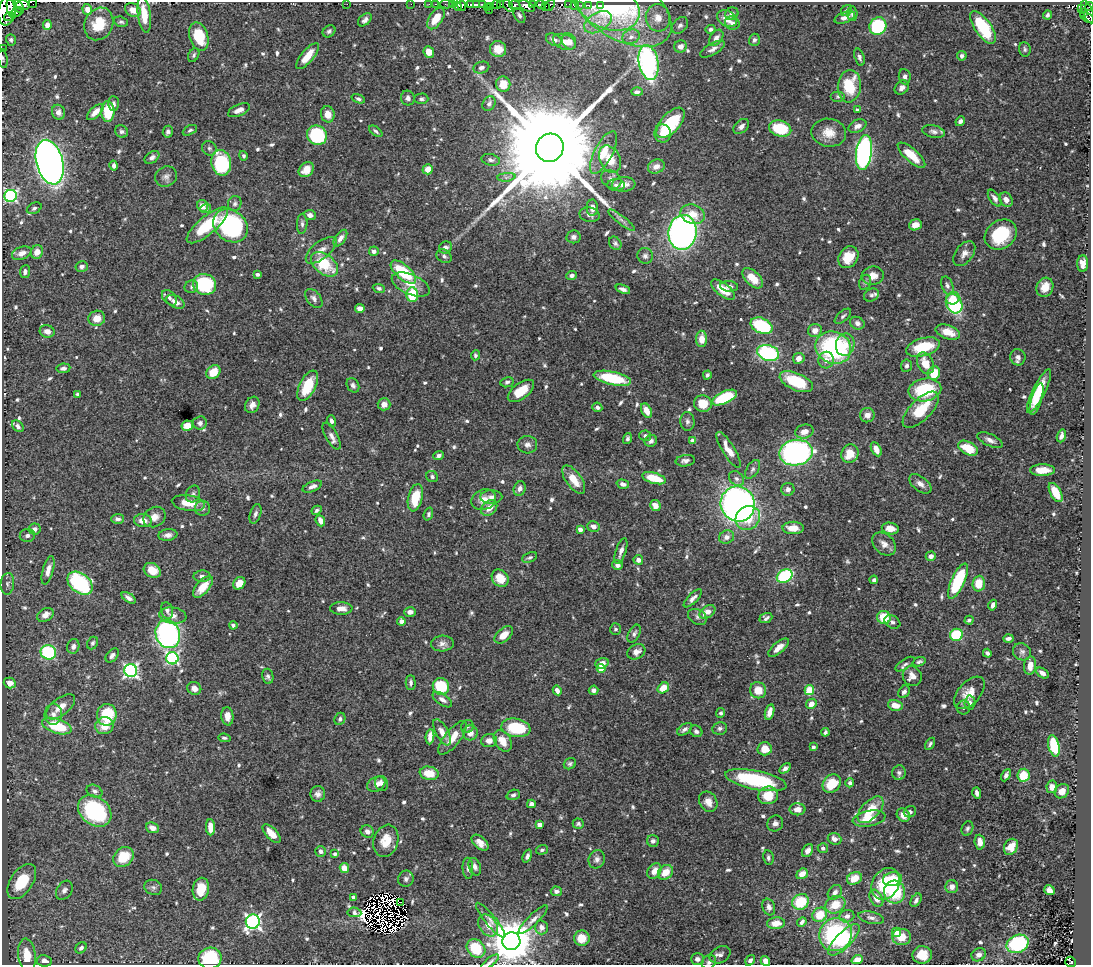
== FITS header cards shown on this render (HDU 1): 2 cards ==
NAXIS1  =                 1089
NAXIS2  =                  963

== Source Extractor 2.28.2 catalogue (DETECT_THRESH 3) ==
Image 1089 x 963 px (HDU 1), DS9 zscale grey, 1 PNG px = 1 image px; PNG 1093 x 967 px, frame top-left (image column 1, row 963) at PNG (2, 2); each listed source drawn as its Kron ellipse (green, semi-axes under 4 px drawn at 4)
Background 0.421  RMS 0.015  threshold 0.0464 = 3 sigma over >= 5 px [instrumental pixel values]
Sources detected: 744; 18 with non-positive FLUX_AUTO (blend fragments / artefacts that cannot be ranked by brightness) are neither listed nor drawn; of the other 726, the 500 brightest by FLUX_AUTO listed and drawn (226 fainter detections omitted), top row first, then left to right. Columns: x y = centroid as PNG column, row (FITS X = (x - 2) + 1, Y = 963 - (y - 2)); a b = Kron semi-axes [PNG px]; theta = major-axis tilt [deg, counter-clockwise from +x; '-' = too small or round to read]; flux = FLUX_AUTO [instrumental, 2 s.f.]
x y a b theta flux
33 4 4 2 - 64
347 4 2 2 - 28
411 4 2 2 - 2.9
429 4 3 2 - 3.1
436 4 3 2 - 6.4
446 4 6 2 0 9.3
496 4 4 3 - 61
501 4 3 2 - 6.9
533 4 3 3 - 140
541 4 4 3 - 97
569 4 3 3 - 46
23 5 7 5 1 440
452 5 3 2 - 19
471 5 4 2 - 13
476 5 4 3 - 56
483 5 4 3 - 12
515 5 6 4 -16 140
550 5 6 4 51 140
579 5 4 2 - 5
589 5 4 3 - 3.9
600 5 3 2 - 2.9
19 6 8 3 -65 290
457 6 4 4 - 420
462 6 5 3 - 340
508 6 6 3 -54 120
527 6 8 5 -26 780
546 6 2 2 - 8.9
574 6 3 2 - 5.1
608 6 33 23 -24 61
620 6 57 32 -33 100
1090 6 4 2 - 120
487 7 3 2 - 4.5
491 7 4 2 - 9.4
11 9 10 3 -76 640
87 9 5 4 - 6.8
1081 9 4 3 - 41
7 10 16 9 79 2500
133 10 8 6 -32 11
489 10 2 2 - 12
846 11 6 5 - 2.2
16 12 6 4 38 300
1088 12 12 5 -69 130
1083 13 3 3 - 34
144 14 18 6 -82 22
732 14 7 6 - 4.1
852 14 7 5 -87 3
519 15 8 5 -62 2.8
1047 15 4 3 - 2.2
9 17 5 2 - 260
845 17 11 5 20 5.7
436 18 12 6 56 19
658 18 13 12 - 12
1087 18 8 4 -32 130
727 19 10 8 -33 12
365 20 8 5 40 3.6
121 22 7 5 -17 2.2
598 22 15 9 31 13
732 23 7 6 - 3.7
99 24 17 14 64 29
47 25 5 4 - 4.5
680 25 9 7 48 3.5
878 26 9 8 - 94
983 27 19 8 -56 65
711 29 5 4 - 2.6
329 31 7 5 43 2.5
199 37 15 9 -72 37
631 37 9 7 26 5.1
716 38 9 6 55 5.5
11 40 6 5 - 2.2
554 40 8 6 -28 5
754 40 6 5 - 2.4
569 41 9 6 -59 7.3
564 42 12 7 -20 9.1
680 46 6 6 - 6.9
2 48 2 2 - 2.4
498 49 8 8 - 17
713 49 14 5 30 5.1
1025 49 7 5 -84 2.3
429 52 6 5 - 11
194 55 7 5 63 2.3
308 56 16 6 50 17
962 56 5 4 - 4
859 57 9 5 -72 3.2
3 59 10 4 -81 2.3
648 62 17 9 -80 230
481 68 8 5 17 3.5
905 77 8 6 -83 3.5
503 84 7 7 - 15
849 86 16 11 84 42
902 88 8 6 42 5
637 92 5 4 - 3.7
838 96 7 5 0 2.2
408 98 7 7 - 4.4
358 99 7 4 -21 2.3
421 99 7 5 0 2.6
114 103 7 5 -88 3
489 104 8 6 59 3.5
239 110 11 5 24 6.6
857 110 4 3 - 3.6
58 112 7 6 - 4.9
95 112 10 5 45 8.7
108 112 10 6 90 34
328 114 8 7 - 10
960 121 5 4 - 4.1
671 123 18 9 49 63
741 126 9 6 42 4.8
858 126 9 6 26 6.2
780 129 11 8 -16 44
190 130 8 4 29 2.2
122 131 7 6 - 2.9
376 131 7 4 -36 2.3
933 131 11 6 -12 4
168 132 6 5 - 3.3
663 133 9 8 - 8.1
829 133 17 14 -9 16
317 135 10 9 - 77
209 148 7 6 - 2.4
550 148 14 13 - 49000
604 152 23 9 62 21
864 152 17 8 82 280
911 155 17 6 -42 22
243 156 5 4 - 2.2
152 157 8 5 37 4.2
610 159 14 10 -62 20
491 160 9 5 -11 3.4
50 162 23 13 -76 940
221 163 13 10 -78 99
114 166 5 4 - 4.4
656 166 8 7 - 7.6
428 169 5 5 - 11
306 170 8 6 44 13
166 177 11 9 28 5.6
506 177 9 4 5 2.7
611 179 11 8 -37 5.8
624 184 12 7 4 10
616 185 8 6 -3 3.6
11 196 6 6 - 180
995 198 9 5 -56 4.6
1006 200 7 6 - 6.3
235 204 8 6 65 2.7
202 206 6 5 - 9.6
34 208 8 5 26 2.7
592 208 8 5 89 5.8
206 209 5 4 - 3.8
693 214 12 9 -19 17
310 215 6 5 - 5.4
590 215 10 7 -11 5
622 220 17 4 -38 4.3
302 224 10 5 87 3.2
207 225 26 9 40 51
915 225 6 5 - 8
230 226 18 15 -40 150
682 232 17 14 82 440
1001 235 17 14 37 57
573 237 7 6 - 3.9
340 238 9 5 55 5.6
615 243 7 5 -53 2.6
445 248 7 6 - 4.4
321 250 18 8 39 8.6
374 251 5 4 - 4
37 252 7 6 - 10
22 253 10 6 20 7.2
964 254 14 8 53 6.6
444 256 8 6 -38 3
645 256 8 7 - 3.9
848 257 11 9 55 21
1083 263 8 5 90 7.9
324 264 15 10 -39 42
82 267 6 5 - 3.8
25 272 6 5 - 4
403 272 15 7 -40 56
257 274 4 3 - 3.4
572 275 5 4 - 3.7
873 276 11 9 5 9.2
753 278 12 7 -44 20
865 282 8 6 69 2.2
204 284 12 10 -14 76
411 285 20 10 -23 14
947 285 9 5 -71 3.4
729 286 9 5 -6 4.8
191 287 7 6 - 2.6
1045 287 10 8 65 14
379 288 6 4 -20 2.9
623 289 7 4 -20 4.4
723 290 14 6 -37 20
412 295 7 5 88 43
871 295 8 6 33 2.4
169 298 9 6 -48 3.8
314 298 11 7 -52 5
953 298 7 6 - 13
175 302 10 6 -28 7.6
954 304 10 8 -62 86
360 308 4 4 - 8
843 316 10 5 42 2.6
97 318 8 7 - 13
857 323 7 6 - 5
761 326 11 7 -25 72
47 331 7 6 - 5.3
815 331 7 6 - 9
948 332 13 7 -17 15
702 339 8 5 90 12
845 345 11 9 77 12
923 347 17 9 16 40
833 348 18 16 -24 140
768 353 11 7 -16 130
475 355 5 4 - 2.1
1018 357 8 7 - 5.1
799 358 6 5 - 7.9
826 360 8 7 - 8.4
925 363 11 7 -66 20
907 366 6 5 - 3.1
63 368 7 4 7 3.1
213 372 8 6 44 21
934 373 7 6 - 27
707 375 4 3 - 2.4
612 378 19 6 -12 53
507 382 7 5 11 2.5
796 382 18 8 -23 48
353 385 8 6 -60 3.1
308 386 16 8 63 35
925 390 16 11 10 58
521 391 15 8 36 21
1039 391 24 6 64 28
78 394 4 3 - 3.4
724 398 13 6 25 63
1036 399 16 5 73 9.7
384 404 6 6 - 8.9
703 404 9 8 - 21
252 405 8 7 - 5.9
597 407 5 4 - 2.8
921 410 23 10 45 34
646 411 7 5 -63 12
867 415 7 7 - 6.6
331 421 6 4 -72 3.4
687 421 9 7 -85 3.6
200 423 7 6 - 3.6
18 426 7 5 -45 3.1
187 426 6 5 - 17
804 431 9 6 14 8.9
332 436 15 6 -61 6.1
645 436 6 5 - 2.9
1061 436 7 4 73 3.6
627 438 6 4 75 2.5
990 440 14 6 -25 5.5
651 441 6 6 - 4
693 441 4 4 - 10
527 445 10 9 - 5.2
968 448 10 6 -28 27
876 449 7 4 -63 8.8
728 450 20 6 -58 15
796 453 17 13 9 280
850 453 9 8 - 20
439 455 5 4 - 3
685 461 10 5 9 4.7
753 469 10 5 57 3.3
1042 470 12 6 1 13
432 477 6 5 - 2.5
654 478 12 5 -16 29
574 479 16 7 -55 17
736 479 8 6 -44 3.7
623 484 6 4 -17 4.5
920 484 13 7 -37 6.6
312 486 10 5 22 5.3
520 488 7 6 - 5.2
788 489 6 6 - 5.3
1056 493 10 5 -62 20
193 494 8 7 - 3.3
491 497 11 7 0 5.2
415 498 14 7 77 28
484 500 13 10 19 13
188 503 17 7 -9 19
738 504 18 17 - 450
655 506 5 5 - 8.2
203 508 7 7 - 3.5
489 508 9 6 43 10
317 510 5 4 - 2.7
255 514 10 5 72 3.8
428 514 6 4 70 2.2
154 517 11 9 33 8.7
748 518 13 11 43 33
118 519 6 5 - 4.1
143 521 9 6 -6 10
320 521 6 4 -67 8.6
593 526 6 5 - 4.6
793 528 11 6 0 16
890 528 8 5 -10 8.6
34 529 6 5 - 4.3
580 529 4 4 - 8
27 535 7 6 - 3.4
168 535 9 5 7 5.2
727 537 7 6 - 6
884 544 13 9 -44 7.2
621 551 13 5 72 5.5
931 556 5 4 - 5
530 557 8 4 22 2.3
638 560 5 4 - 5.7
617 565 5 5 - 3.9
48 570 14 5 75 7.8
152 570 9 7 -28 13
202 576 8 6 0 4.4
785 576 8 6 28 94
500 578 9 7 -47 20
874 580 4 3 - 2.6
958 581 19 6 66 66
80 583 14 9 -38 120
239 583 7 5 48 12
7 584 11 6 84 3.5
979 584 8 6 86 19
203 587 13 6 49 18
129 598 8 4 -35 4.8
693 598 12 5 45 4.6
993 605 5 4 - 5.2
341 608 11 6 -1 7.7
167 610 8 6 -77 4
410 612 6 4 -3 5.7
707 612 9 6 34 12
45 615 9 6 30 7.8
173 616 13 8 -9 8.1
697 617 10 7 -31 3.7
884 617 7 6 - 30
766 618 6 5 - 3.1
969 620 4 3 - 2.2
401 621 4 4 - 7.3
892 622 8 6 -30 3.1
233 625 4 4 - 3.8
615 629 6 5 - 2.3
168 634 14 12 -68 240
634 634 9 5 61 3.4
504 635 11 6 40 13
956 635 6 6 - 46
1008 638 5 3 - 3.6
93 643 6 5 - 2.2
442 644 11 8 4 5.6
73 646 7 6 - 4.5
779 648 12 5 40 9.2
48 652 8 7 - 100
636 652 9 7 28 7.2
1022 652 9 8 - 4
987 653 4 3 - 3
112 655 8 5 49 4.1
172 658 6 6 - 180
919 662 7 4 18 2.6
602 663 7 5 16 8.6
905 664 11 5 32 3.2
1030 666 9 6 84 10
601 668 4 4 - 26
131 670 6 6 - 270
1042 673 7 4 -32 5.5
268 676 8 5 -76 3.1
912 676 10 9 - 10
10 683 6 5 - 7.5
411 683 7 5 -89 2.9
441 686 8 8 - 51
194 688 7 6 - 7.1
663 688 6 5 - 17
557 690 5 4 - 5.4
594 690 5 4 - 3.7
758 690 8 8 - 15
809 690 5 4 - 43
904 692 7 5 56 3.6
969 693 19 11 48 15
442 700 11 5 -35 5
970 703 7 5 87 2.6
811 704 5 4 - 10
895 705 7 5 -12 12
61 707 17 8 38 13
963 708 7 6 - 2.4
770 712 8 4 74 8
721 713 5 4 - 2.2
53 714 10 9 - 6.5
107 715 11 10 - 47
227 716 9 6 -84 8.4
340 719 6 5 - 2.8
57 726 15 7 -18 49
104 726 9 8 - 17
467 727 7 6 - 2.2
516 728 14 9 -10 49
720 728 7 6 - 3
685 729 8 5 36 3.6
696 731 6 5 - 3.4
442 732 14 6 -62 9.3
825 732 4 3 - 2.3
470 733 7 7 - 8.9
430 737 8 4 85 8.1
224 738 6 3 -5 2.2
453 738 20 8 52 17
489 741 8 6 4 6.4
503 741 11 8 -58 15
930 744 7 4 57 2.4
1054 746 11 5 -76 45
813 747 4 3 - 3.2
765 749 7 6 - 15
570 764 6 5 - 2.4
785 768 6 4 34 4.4
429 773 9 6 -10 19
899 773 7 7 - 3.1
1006 775 6 4 62 3.2
1023 775 6 6 - 23
756 780 31 9 -11 92
382 783 7 6 - 4.2
832 783 10 8 43 32
850 783 4 4 - 2.7
376 784 10 7 29 7.1
1052 787 6 5 - 7.6
95 791 8 6 -26 3
1062 791 8 6 42 7.6
977 793 6 4 -72 4.1
318 794 8 7 - 4.8
513 795 7 5 19 2.5
768 795 10 8 17 23
708 802 11 8 -58 8.4
531 804 4 4 - 4.8
797 809 8 6 1 6.4
871 810 16 8 47 24
95 811 18 14 -39 110
910 812 6 5 - 2.9
903 815 7 6 - 10
869 818 17 7 10 19
775 823 8 7 - 4.1
578 824 6 5 - 2.4
540 825 4 4 - 13
210 827 8 4 -87 12
152 828 7 5 -21 6.6
967 828 7 5 68 2.6
367 831 7 6 - 5.6
272 834 12 5 -47 14
835 839 7 5 -19 6.6
386 841 16 12 72 19
653 841 6 6 - 3.4
980 842 7 5 -86 9.6
480 843 10 6 -41 8.1
1011 847 8 6 60 15
823 848 5 5 - 2.9
542 850 6 4 18 2.5
321 851 5 5 - 3.3
808 851 7 5 57 6.1
335 854 4 3 - 3.6
527 856 7 4 69 3.5
123 857 11 9 45 30
768 858 7 5 -81 2.9
597 859 9 8 - 4.9
475 867 9 6 -70 4.9
344 868 5 4 - 14
468 868 10 5 -86 3.6
654 871 8 6 55 11
665 872 8 6 40 15
802 874 6 5 - 11
854 878 7 6 - 15
406 879 8 7 - 3.8
892 879 9 7 13 21
22 882 20 11 56 39
886 884 16 13 57 62
153 887 9 7 -24 3.5
952 887 6 6 - 5.5
201 889 11 8 80 23
64 890 10 7 58 4.2
1049 890 5 5 - 6.7
556 891 5 5 - 4.3
835 892 8 6 46 3.9
894 892 11 10 - 57
354 897 4 4 - 7.2
876 898 9 6 -60 11
916 900 7 4 58 3.4
401 902 3 2 - 2.8
801 902 9 7 33 39
835 905 10 8 29 19
769 907 8 6 -71 4.9
354 912 7 5 -7 3.7
820 915 8 7 - 22
847 916 7 6 - 4.5
871 918 13 6 -13 4.3
491 920 22 5 -51 6.4
533 920 19 5 44 5.7
253 922 7 7 - 330
802 922 5 3 - 3
776 923 9 6 5 12
488 925 12 9 -54 10
541 927 7 6 - 6
896 932 5 4 - 8.1
836 934 17 16 - 110
901 937 9 8 - 17
582 938 8 7 - 16
844 940 20 8 45 34
511 941 9 9 - 4400
1017 944 11 8 26 100
81 948 6 5 - 3.7
476 948 10 8 -47 34
27 955 17 9 -83 23
720 955 11 8 29 4.7
922 955 9 9 - 19
979 955 7 6 - 5.5
210 958 11 10 - 57
697 959 6 5 - 3.6
750 960 6 4 56 3.7
857 960 6 4 19 6.9
44 961 7 6 - 6.6
765 961 5 4 - 6.5
490 962 11 3 39 2.8
709 962 8 6 43 3.8
1071 962 5 5 - 45
At the frame edge (FLAGS 8, measured only in part): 12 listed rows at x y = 33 4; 1090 6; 133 10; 1087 18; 2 48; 3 59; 511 941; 210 958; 765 961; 490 962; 709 962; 1071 962
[226 fainter detections neither listed nor drawn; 18 non-positive-flux detections neither listed nor drawn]